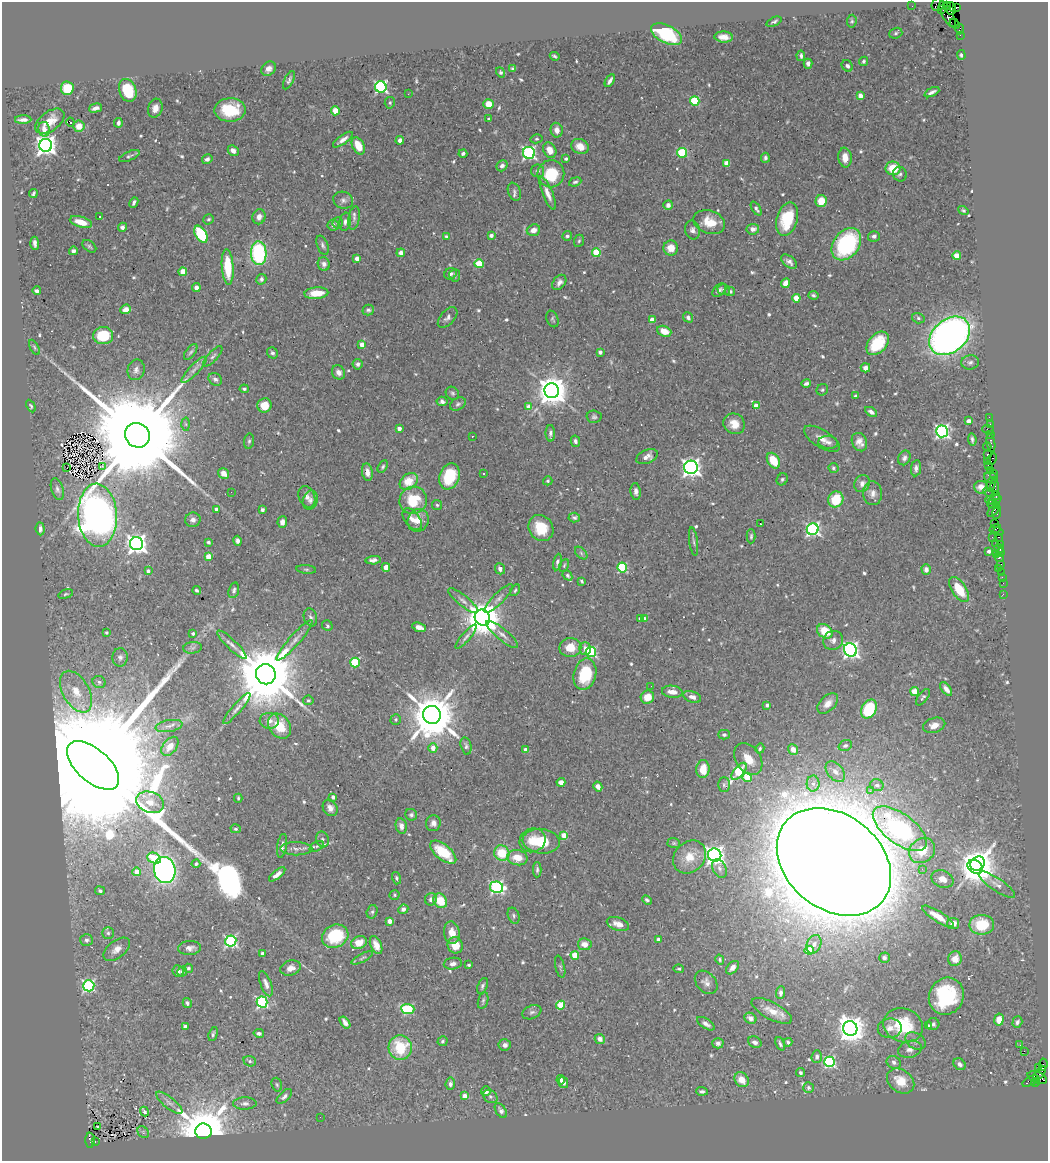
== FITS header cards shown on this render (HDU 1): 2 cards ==
NAXIS1  =                 1046
NAXIS2  =                 1159

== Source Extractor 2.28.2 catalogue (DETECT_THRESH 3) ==
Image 1046 x 1159 px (HDU 1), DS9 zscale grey, 1 PNG px = 1 image px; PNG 1050 x 1163 px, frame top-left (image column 1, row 1159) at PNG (2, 2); each listed source drawn as its Kron ellipse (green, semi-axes under 4 px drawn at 4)
Background 0.75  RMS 0.018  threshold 0.0548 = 3 sigma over >= 5 px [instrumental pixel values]
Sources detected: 631; of the 631, the 500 brightest by FLUX_AUTO listed and drawn (131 fainter detections omitted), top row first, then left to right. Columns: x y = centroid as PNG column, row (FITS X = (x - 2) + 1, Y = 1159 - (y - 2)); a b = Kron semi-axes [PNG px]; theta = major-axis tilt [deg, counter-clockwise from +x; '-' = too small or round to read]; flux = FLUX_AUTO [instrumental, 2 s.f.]
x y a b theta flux
938 4 7 6 - 140
912 6 2 2 - 12
946 6 3 2 - 30
956 7 3 3 - 99
951 8 6 5 - 300
941 10 3 2 - 400
947 14 14 5 -62 770
852 21 6 4 82 2.3
774 22 8 4 23 2.5
955 24 5 2 - 35
960 29 5 3 - 58
896 33 7 5 18 2.5
666 34 17 9 -26 76
960 35 2 2 - 11
724 37 9 5 -3 9.4
961 55 5 4 - 2.5
555 56 5 3 - 2.1
801 56 5 4 - 3.4
864 61 5 4 - 2.3
808 64 5 4 - 4.2
847 66 6 5 - 4.3
269 69 8 6 45 6.9
513 69 4 3 - 2.1
500 72 5 4 - 2.2
289 80 10 4 64 3.1
610 81 7 3 59 4.1
381 87 6 5 - 230
67 88 7 6 - 37
128 90 12 8 -70 45
932 92 8 3 25 4.2
408 94 2 2 - 2.4
860 96 4 4 - 11
695 101 5 4 - 66
390 103 6 5 - 2.5
488 104 5 5 - 17
96 108 7 4 15 4.9
155 108 9 7 73 9.3
230 110 16 11 1 50
335 111 4 4 - 20
489 119 3 3 - 3.2
23 120 8 3 1 5.1
50 121 16 9 37 15
70 122 4 2 - 2.3
118 123 4 3 - 4
79 126 5 5 - 11
44 129 7 5 -80 7
557 130 7 6 - 7.2
536 139 6 4 13 2
343 140 12 4 36 6.4
400 140 4 4 - 9.5
46 145 6 6 - 860
358 146 9 6 -63 22
580 146 9 7 -21 14
550 150 8 6 -61 13
233 151 6 4 -44 6.1
529 153 6 6 - 240
682 153 5 5 - 83
463 154 4 3 - 3.1
129 156 11 4 23 3
765 158 5 4 - 2.9
845 158 10 6 -84 12
207 159 5 4 - 3.7
566 159 3 3 - 2.8
726 163 4 4 - 14
502 166 6 5 - 4.4
893 168 7 7 - 35
538 171 6 6 - 3.1
551 174 13 13 - 46
900 174 7 7 - 3.2
575 182 6 4 21 2.6
514 192 9 6 -68 3.3
33 193 4 3 - 2
548 193 17 5 -68 9.7
343 200 10 8 -19 5
821 201 6 5 - 21
134 202 5 3 - 3
668 205 5 4 - 5.6
756 209 8 4 -59 3.9
963 210 5 4 - 2.4
100 217 3 2 - 1.9
259 217 7 6 - 7.9
354 218 12 5 81 5
209 219 5 4 - 2.1
787 219 17 10 73 53
81 222 11 5 -17 18
345 222 9 5 79 4.1
709 222 16 11 -18 24
338 223 6 5 - 3.3
333 225 6 5 - 4.7
122 227 4 4 - 4.7
753 229 6 5 - 7.5
533 230 7 5 21 7.6
692 230 9 7 -73 4.9
201 234 9 5 -59 82
491 235 4 3 - 4.7
446 236 4 3 - 2
567 236 5 4 - 2.7
874 236 6 5 - 4.2
579 241 6 5 - 1.9
35 243 6 4 -86 4.2
846 244 18 13 53 150
322 245 10 5 -70 3.7
89 246 8 5 -39 2.4
671 248 7 7 - 16
73 251 4 4 - 3.6
259 253 12 8 -87 150
401 253 4 4 - 5.7
596 253 4 4 - 51
957 256 4 4 - 27
357 259 4 4 - 11
789 262 9 5 -40 5.3
324 264 7 6 - 4.4
479 264 4 4 - 49
228 267 18 6 -86 47
183 272 4 4 - 26
451 274 6 5 - 3.4
455 275 6 5 - 2.2
261 279 5 5 - 3.3
559 282 8 6 52 5.9
785 283 5 4 - 13
196 288 4 4 - 7.8
719 290 8 5 45 3.6
724 290 6 5 - 3.4
37 291 4 3 - 2.8
730 292 5 4 - 2.7
316 293 12 6 3 24
813 295 5 4 - 2.6
796 298 4 4 - 22
126 309 5 4 - 7.4
368 310 6 5 - 2.6
448 317 12 7 48 5.3
688 317 5 4 - 3
918 318 6 5 - 2.6
552 319 8 5 -66 2.5
652 320 4 4 - 12
664 331 7 5 -21 16
103 336 10 8 3 33
950 336 23 16 40 800
878 343 13 9 48 50
362 345 4 4 - 12
34 347 8 3 -60 2
191 352 9 4 52 2.6
600 352 4 4 - 4.8
272 353 6 5 - 3.2
213 356 13 5 47 3.9
970 362 9 7 5 4.5
357 364 5 5 - 3.4
865 368 5 4 - 7.6
136 370 10 8 74 5.6
194 370 17 5 46 7
338 372 7 6 - 7.2
215 379 7 6 - 4
806 384 5 3 - 3.2
244 389 4 4 - 2.3
822 390 6 5 - 2.2
552 391 7 7 - 2200
452 393 7 6 - 2.6
855 396 4 3 - 1.9
442 401 5 4 - 4.4
458 404 8 6 30 3.1
264 405 7 7 - 18
31 406 7 4 -62 2
756 406 4 4 - 15
529 407 4 4 - 15
871 412 7 4 -32 4.4
594 417 7 6 - 3.1
989 417 2 2 - 24
968 421 4 3 - 5.8
186 424 6 4 -88 2.2
734 424 11 10 - 15
990 424 2 2 - 20
399 428 4 3 - 10
988 429 6 2 -18 76
942 431 6 6 - 300
550 433 8 4 -89 3.9
137 435 13 12 - 58000
991 435 3 3 - 110
472 436 3 2 - 4
822 439 20 8 -32 12
972 440 6 3 -84 2.7
249 441 7 5 80 2.5
575 441 6 4 -77 3.8
828 442 10 6 -6 4.9
859 442 9 7 -65 8.5
991 443 9 3 -79 120
987 447 4 3 - 36
987 454 3 3 - 68
647 457 11 6 24 7.9
904 458 7 6 - 4.4
992 459 6 3 60 59
773 461 8 5 -57 31
987 461 2 2 - 14
988 465 2 2 - 42
102 466 4 3 - 2.2
383 467 7 4 60 2.2
691 467 7 6 - 690
67 468 2 2 - 52
833 468 5 5 - 2
916 468 8 5 81 5.2
990 470 3 2 - 29
367 472 9 5 -81 7.9
224 473 6 5 - 9.3
484 473 3 2 - 2
993 473 4 2 - 42
449 476 13 10 71 49
991 478 7 5 -18 210
782 479 6 5 - 2.5
409 481 10 7 38 28
548 481 4 4 - 2.7
862 484 9 7 60 6.1
991 484 7 4 75 180
981 487 7 6 - 7.5
995 487 7 3 -88 96
57 489 11 6 -72 4.3
231 492 2 2 - 3.4
636 492 8 5 -83 4.9
989 492 6 2 -33 23
873 493 12 9 -84 7.9
996 495 4 3 - 120
307 497 11 8 -67 5.8
836 499 8 7 - 42
310 500 10 7 68 4.4
413 500 14 13 - 43
990 500 4 2 - 150
994 500 7 3 22 190
992 504 5 2 - 94
437 505 5 5 - 1.9
996 506 3 2 - 34
216 509 4 3 - 6.6
262 510 3 3 - 4.9
993 511 7 3 48 120
997 513 6 3 79 98
98 515 31 19 -87 1200
574 518 6 5 - 3
412 519 13 7 -52 8.4
193 520 7 7 - 5
418 520 11 10 - 14
282 522 5 4 - 7.1
760 523 3 2 - 2.8
995 523 2 2 - 30
541 528 14 12 -56 33
995 528 6 3 20 89
40 529 6 4 -84 5.1
813 529 6 5 - 280
998 532 5 4 - 98
751 536 7 4 88 2.3
992 537 3 2 - 89
999 537 3 2 - 38
238 541 5 4 - 4.3
208 542 3 3 - 2.2
694 542 14 3 -82 3
137 544 6 6 - 760
996 544 3 2 - 97
1000 545 3 2 - 48
999 548 5 3 - 110
989 551 3 3 - 4.6
581 553 7 4 -46 2.4
1000 553 2 2 - 29
996 554 2 2 - 250
208 556 4 4 - 20
999 557 5 3 - 180
373 560 8 4 4 5.1
557 562 8 4 79 3.5
1000 564 4 3 - 36
564 565 7 4 64 1.9
386 567 4 4 - 17
622 568 5 4 - 89
999 568 3 2 - 9.7
306 569 10 4 -5 2.4
500 569 6 5 - 5.7
926 569 5 4 - 6
148 571 3 3 - 3.3
1002 573 4 3 - 77
567 575 5 4 - 2.3
1002 577 2 2 - 9.9
582 581 4 3 - 2
1003 583 2 2 - 19
959 589 14 7 -56 29
197 590 4 3 - 2.1
234 590 8 5 73 3.4
515 590 6 4 58 1.9
66 594 7 4 16 2
1003 594 2 2 - 8.3
498 598 19 5 45 6.1
463 601 18 5 -39 5.9
310 617 9 6 -71 4
482 618 8 7 - 3500
640 618 4 3 - 3.4
644 619 4 4 - 5.9
327 626 5 5 - 2.1
419 627 7 4 -18 8.9
825 631 8 6 -39 30
106 632 3 3 - 2.5
193 633 3 3 - 2.3
502 634 20 6 -39 7.7
466 637 15 4 49 4.6
295 640 26 5 48 10
833 640 10 9 - 7
232 645 20 5 -44 6.9
570 647 11 9 2 21
192 648 9 6 7 3.6
585 649 6 6 - 7.2
850 650 7 6 - 480
591 652 5 5 - 140
120 657 9 7 88 4.7
355 662 5 4 - 76
266 674 10 10 - 15000
585 674 16 11 77 50
99 682 7 6 - 3.6
651 686 2 2 - 2.7
946 689 8 4 -53 6.6
76 692 23 13 -60 28
672 692 10 6 -7 11
915 692 4 4 - 37
647 697 7 6 - 18
692 697 9 5 -20 6
923 697 10 4 52 2.5
308 700 5 4 - 1.8
828 703 12 7 44 9.8
767 705 4 3 - 4.8
237 708 20 4 49 6.4
869 709 10 7 62 79
432 715 9 9 - 7100
396 719 5 5 - 2.7
269 721 9 8 - 7.2
934 725 11 7 17 9.8
169 726 13 6 9 6.3
279 726 14 10 -53 34
724 735 6 5 - 2.6
170 746 11 6 51 14
466 746 9 5 -76 3.2
845 746 7 5 21 2.6
433 748 5 4 - 13
760 749 5 4 - 2.5
793 749 5 4 - 9.3
525 750 4 3 - 8
748 759 17 12 -56 20
93 765 32 16 -41 170000
703 769 9 6 85 19
739 771 10 5 51 100
835 772 12 7 -48 9
747 777 4 4 - 33
561 782 4 4 - 17
813 784 8 6 89 6.3
724 785 7 5 90 2.7
877 785 7 6 - 5.4
598 787 5 4 - 7.8
870 791 3 3 - 4
333 797 3 3 - 4.7
238 798 4 3 - 2
150 802 14 10 -18 16
330 808 9 7 -58 7.1
411 815 6 5 - 3
433 823 8 7 - 6.1
401 826 8 5 -77 6.2
236 829 5 4 - 2
900 829 32 15 -37 190
564 835 4 4 - 25
322 839 8 6 -73 3.5
532 840 13 11 24 18
541 841 19 12 -5 44
674 843 6 5 - 2
282 846 12 5 80 5.1
317 846 7 4 28 2
296 849 16 6 -1 6.1
922 851 14 11 38 30
443 852 16 7 -39 43
502 853 8 7 - 38
715 855 7 6 - 690
690 857 18 15 45 24
154 858 7 5 -24 41
517 858 10 7 -11 19
834 862 63 47 -39 15000
196 864 4 4 - 2.8
978 864 8 6 42 1300
975 867 8 6 -35 2100
719 868 10 6 -65 5.5
922 869 3 3 - 2.2
165 870 13 10 -78 480
537 870 7 4 89 2.7
137 872 4 4 - 18
277 874 10 4 38 7.7
396 878 6 4 -76 2.2
942 879 11 8 -23 11
997 885 21 6 -34 8.7
496 887 6 5 - 220
100 891 5 4 - 3.8
395 895 5 4 - 2
431 899 6 6 - 4.8
647 900 5 4 - 2.8
440 901 8 6 -55 29
403 909 5 4 - 5.6
372 912 7 5 75 2.6
514 916 8 5 -69 3.1
938 916 18 5 -32 17
389 921 4 4 - 12
953 923 6 5 - 10
618 924 11 6 -19 11
982 925 12 10 0 46
108 933 6 6 - 3.1
452 933 11 8 -80 14
335 936 13 11 24 57
658 939 4 4 - 5.6
86 940 6 6 - 3.8
231 941 5 5 - 210
359 943 8 6 24 15
585 944 7 6 - 10
814 944 9 7 64 6.2
376 945 9 5 -66 9.5
455 945 8 7 - 17
190 948 11 7 3 6.9
117 949 15 8 39 9.9
809 950 4 4 - 36
262 954 4 3 - 3.2
575 955 4 4 - 32
362 958 12 4 27 2.8
884 958 5 5 - 3.6
955 959 7 6 - 12
720 960 5 4 - 2.1
453 964 9 6 9 5.6
469 965 3 3 - 2.2
560 967 11 4 -76 2.4
188 968 5 4 - 2.2
291 968 10 7 18 8.7
732 968 8 5 48 7.6
679 969 5 4 - 2
178 971 6 5 - 4.2
182 971 5 5 - 3
706 982 13 9 -48 7
266 984 13 5 -68 6.8
89 986 5 5 - 200
482 986 8 5 69 3.2
780 993 6 4 88 3.6
946 996 19 17 64 89
483 1001 8 5 75 2.8
262 1002 5 5 - 190
187 1003 5 4 - 2.8
561 1005 4 4 - 47
408 1009 6 5 - 95
772 1011 22 8 -28 17
532 1012 10 6 23 4
750 1018 6 5 - 6.1
999 1019 6 5 - 17
345 1022 7 4 -54 5
1017 1022 6 5 - 3.8
706 1024 10 5 -31 5
933 1024 6 6 - 2.7
903 1025 20 17 -21 59
929 1026 4 3 - 3.8
185 1027 4 4 - 5.7
850 1028 7 7 - 1500
890 1028 12 9 5 8
259 1033 5 4 - 3.4
213 1034 7 4 72 2.5
600 1039 5 4 - 6.3
443 1041 5 5 - 2.4
915 1041 11 7 -33 5.3
755 1042 7 5 -30 4.4
788 1042 4 3 - 2.5
718 1043 5 5 - 4.6
780 1044 7 3 -67 2.8
505 1045 6 5 - 4.9
1019 1045 3 2 - 2.3
400 1048 12 11 - 56
910 1049 12 8 16 6.7
1024 1051 2 2 - 600
817 1057 6 5 - 3
250 1061 6 5 - 2.6
829 1062 5 5 - 150
894 1062 7 6 - 4
960 1064 6 5 - 4.5
1043 1064 6 3 84 72
1038 1068 3 2 - 19
800 1073 4 3 - 2.5
1039 1074 9 3 50 87
1037 1078 10 5 -21 810
561 1080 5 4 - 4.8
742 1080 8 6 -47 15
901 1081 15 11 -36 22
1030 1081 9 4 28 160
1035 1082 4 3 - 120
563 1083 6 4 -75 4.1
450 1084 6 4 83 4.5
277 1085 7 5 -73 2.4
808 1088 5 5 - 2.7
486 1091 5 4 - 6.8
702 1091 6 4 -4 3.1
284 1096 9 5 43 4.4
465 1096 4 4 - 10
490 1096 7 6 - 3.1
169 1103 16 5 -39 6.9
245 1103 11 6 0 4.9
501 1111 8 5 -58 4.2
144 1112 5 3 - 3.5
320 1117 2 2 - 2.8
97 1126 3 2 - 2.9
203 1131 8 7 - 8700
143 1132 6 5 - 2.4
90 1140 7 4 -88 380
95 1142 3 2 - 83
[131 fainter detections neither listed nor drawn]